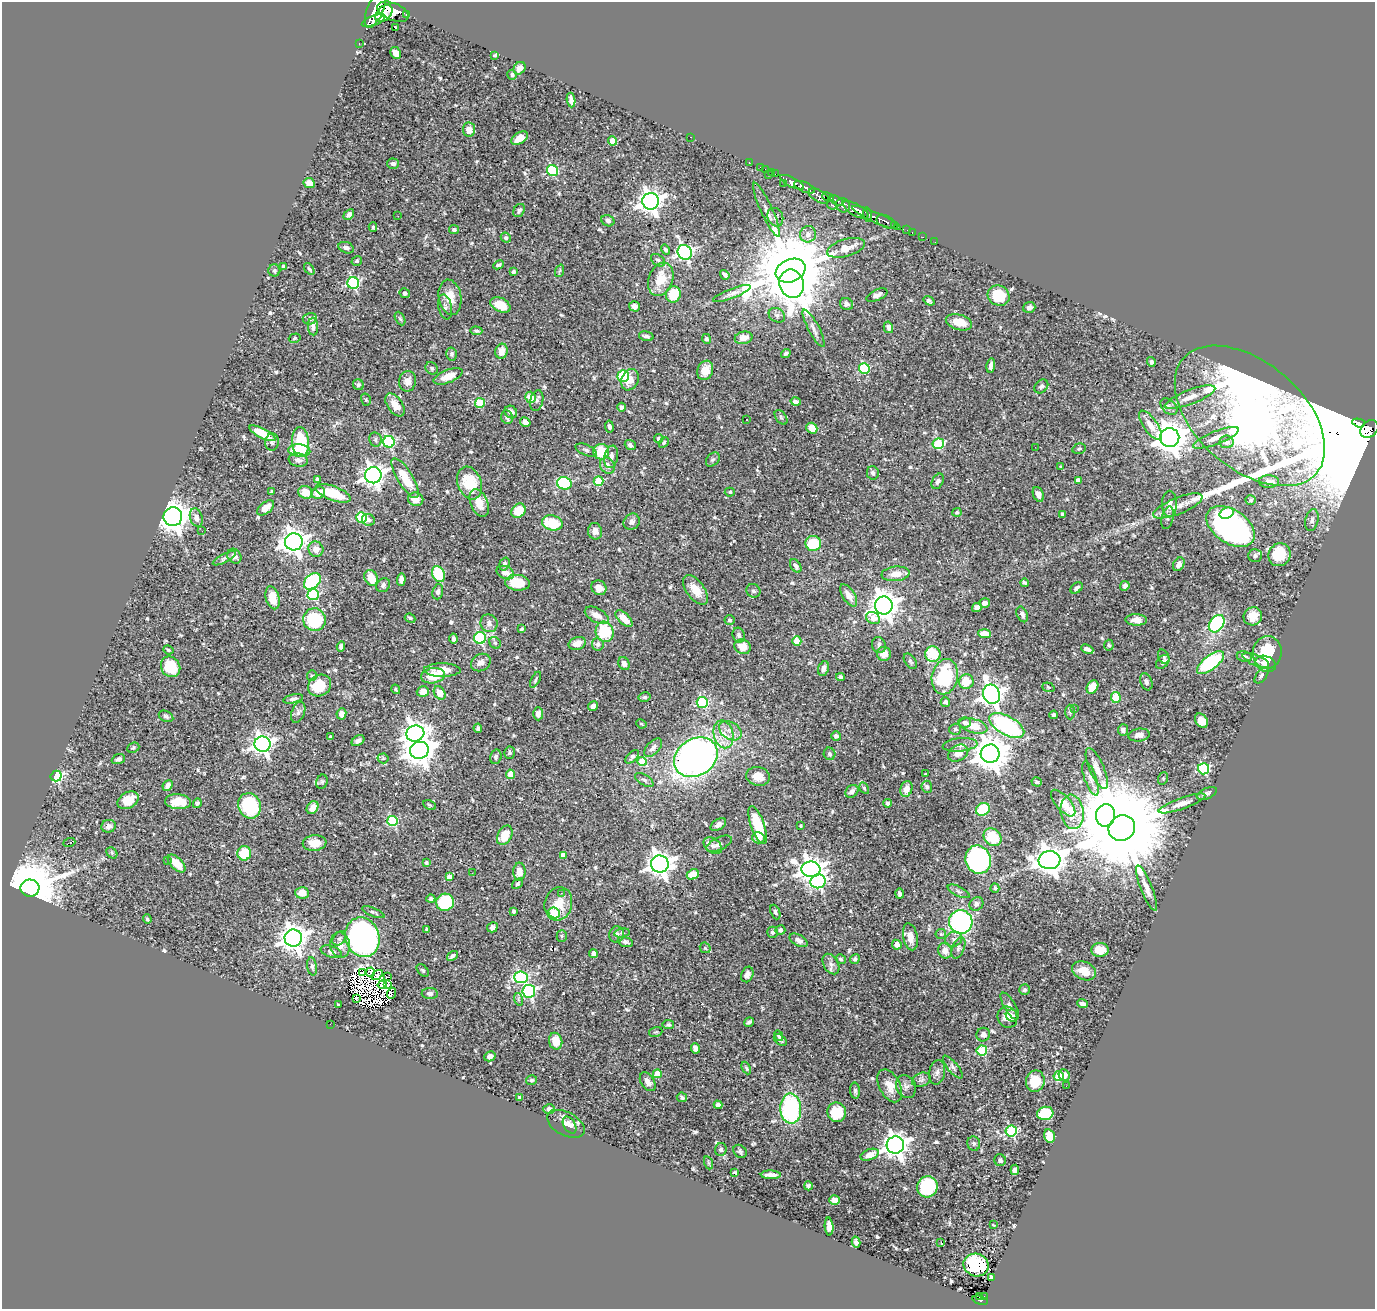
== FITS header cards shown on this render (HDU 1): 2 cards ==
NAXIS1  =                 1373
NAXIS2  =                 1307

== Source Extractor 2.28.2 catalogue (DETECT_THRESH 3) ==
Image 1373 x 1307 px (HDU 1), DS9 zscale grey, 1 PNG px = 1 image px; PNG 1377 x 1311 px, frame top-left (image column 1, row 1307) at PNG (2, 2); each listed source drawn as its Kron ellipse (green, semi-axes under 4 px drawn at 4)
Background 0.491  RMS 0.015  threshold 0.0442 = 3 sigma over >= 5 px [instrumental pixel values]
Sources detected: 643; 7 with non-positive FLUX_AUTO (blend fragments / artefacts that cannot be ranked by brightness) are neither listed nor drawn; of the other 636, the 500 brightest by FLUX_AUTO listed and drawn (136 fainter detections omitted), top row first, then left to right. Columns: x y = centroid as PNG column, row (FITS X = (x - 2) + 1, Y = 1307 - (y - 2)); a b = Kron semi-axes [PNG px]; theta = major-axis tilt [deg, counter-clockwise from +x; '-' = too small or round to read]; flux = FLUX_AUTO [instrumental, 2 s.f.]
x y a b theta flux
376 8 20 8 68 2200
393 12 17 8 -21 2000
384 13 10 6 46 1100
406 14 3 3 - 78
373 21 12 5 21 340
395 28 3 2 - 4.1
359 44 3 2 - 9.8
396 53 6 5 - 9.2
495 55 4 3 - 1.6
519 68 6 5 - 6.3
512 75 5 4 - 2.7
571 100 7 4 -83 4.7
469 130 7 6 - 8.6
691 137 3 2 - 72
520 138 9 5 32 9.5
613 141 4 4 - 20
749 163 3 2 - 13
393 164 6 5 - 2.9
760 167 2 2 - 5.5
765 169 2 2 - 4
552 170 5 5 - 97
772 172 4 3 - 15
775 174 2 2 - 5.7
768 175 3 2 - 29
792 182 13 5 -27 770
309 183 6 5 - 8.9
784 183 2 2 - 6.2
805 187 11 5 -23 600
819 196 11 6 -30 930
828 197 6 4 -26 340
836 200 7 3 -34 180
651 201 8 8 - 780
832 205 5 3 - 81
843 205 7 6 - 440
519 210 7 5 60 2.5
767 210 29 6 -66 7.9
856 210 14 6 -30 1200
349 215 6 4 43 3.6
868 215 7 4 -76 290
398 216 2 2 - 11
775 217 9 7 -67 4.6
876 218 26 5 -24 600
608 221 7 5 -25 4.1
886 222 10 6 -26 140
894 225 3 3 - 58
373 227 5 4 - 1.6
454 230 5 4 - 2
907 230 2 2 - 4.7
912 233 3 2 - 9.3
808 234 8 8 - 6
923 237 2 2 - 4.9
506 238 5 4 - 1.8
935 242 2 2 - 4
346 248 8 5 -22 3.6
846 248 19 8 16 15
666 250 5 4 - 1.8
685 252 7 7 - 280
658 260 8 5 -37 2.3
357 261 5 4 - 1.9
499 265 6 3 25 2
284 267 3 3 - 2
309 269 7 3 -55 1.6
274 270 6 6 - 2.2
559 271 6 4 70 1.4
790 271 15 11 22 15000
513 272 4 4 - 2.1
725 275 5 3 - 3.3
661 279 17 12 70 24
353 283 6 6 - 130
792 284 14 12 -71 980
405 293 5 5 - 2.8
673 294 8 7 - 35
732 294 20 5 21 5.1
877 295 11 5 25 4.1
999 296 11 10 - 37
450 297 18 11 -80 17
929 301 6 3 -35 2.7
846 304 7 6 - 3.7
500 305 11 7 -26 18
634 306 5 5 - 5.4
445 307 13 6 -77 4.2
1029 307 6 5 - 3.2
777 315 9 6 -30 3.3
310 319 7 5 14 3.3
400 319 7 4 -62 1.5
959 322 13 7 -16 17
313 327 9 5 -88 3.9
888 327 6 4 -77 3.7
814 328 21 5 -62 5.9
476 331 6 4 -3 1.9
646 336 7 4 -14 3
295 338 6 4 17 1.6
744 338 9 6 12 8.7
706 339 5 4 - 2.3
502 351 7 6 - 8.8
786 353 5 4 - 2.1
451 354 6 5 - 2.2
1151 362 5 4 - 2.2
991 365 7 3 82 3.4
432 368 7 5 -47 1.8
864 369 5 5 - 82
705 370 10 7 68 15
448 376 15 6 22 13
623 376 5 5 - 87
630 380 11 8 67 9.6
407 381 10 8 80 6.4
358 385 5 5 - 2.6
1041 386 8 6 43 3
530 397 6 5 - 11
1190 397 27 7 21 12
366 400 6 5 - 1.5
537 401 10 6 76 3.1
796 402 5 4 - 3.6
480 403 5 5 - 30
395 405 13 7 -55 10
621 407 4 4 - 2.9
1169 407 10 6 -45 3.7
511 412 7 5 -46 6.1
1250 416 88 53 -41 8200
507 417 7 6 - 3
781 417 8 5 -54 2
747 420 3 3 - 1.8
525 422 5 4 - 3.6
1359 423 6 4 -18 7100
1150 425 17 7 -55 11
609 426 6 4 -80 2.6
812 428 6 5 - 16
1369 429 10 7 42 440000
262 433 14 5 -27 19
1170 438 9 9 - 1700
1216 438 24 6 22 9.9
659 439 5 4 - 2.3
375 440 7 6 - 2.4
272 442 9 6 84 2.8
300 442 15 8 -86 52
389 442 6 5 - 120
664 442 5 4 - 1.5
1227 442 7 6 - 5.2
938 444 6 5 - 58
630 445 6 4 -38 2.9
1035 447 2 2 - 1.7
1079 449 7 5 15 1.8
299 450 11 6 -5 27
586 450 11 5 -23 2.8
601 452 8 8 - 30
611 457 11 6 80 5.8
298 460 9 6 -10 4.8
713 460 8 5 47 2.2
607 466 8 7 - 5.5
1061 467 4 3 - 1.4
873 473 7 6 - 2.6
373 475 8 8 - 660
405 478 23 7 -59 27
318 479 3 3 - 2.8
598 481 5 4 - 43
938 481 8 5 62 2.8
1078 481 4 4 - 8.1
1269 482 10 6 1 7.4
470 483 17 11 -70 36
564 483 7 6 - 94
272 492 4 3 - 2.5
306 492 7 6 - 13
730 492 5 4 - 1.5
318 493 7 6 - 11
333 493 18 7 -21 34
1038 494 8 5 -69 3.9
416 499 8 7 - 10
1251 500 5 4 - 1.8
479 503 15 8 -68 14
1169 504 13 7 -90 6.8
1178 506 26 8 22 12
266 508 10 5 38 13
518 511 8 6 44 20
957 512 4 4 - 2.3
1227 513 7 5 25 30
1062 514 3 3 - 1.9
173 517 9 9 - 1400
361 517 5 5 - 78
196 518 9 6 -72 5.7
1168 518 11 6 76 3.3
368 520 6 6 - 4.2
1312 520 11 6 76 3.9
632 522 8 7 - 3.8
552 523 10 7 -13 34
1231 526 27 16 -34 240
202 531 2 2 - 1.5
595 531 8 7 - 6.6
294 542 9 8 - 910
813 543 8 7 - 34
316 549 8 7 - 7.7
1279 555 12 11 - 32
234 556 8 6 -52 5.6
1255 556 7 6 - 2.6
224 558 13 4 27 2.7
504 564 7 5 70 2.3
1179 564 7 5 61 4.4
796 566 7 5 -57 4.1
505 572 9 6 -24 8
438 574 8 6 -67 43
896 574 14 7 6 12
371 578 8 6 -62 16
401 580 6 4 89 3.8
312 581 9 7 44 86
518 583 12 8 -5 25
1024 583 4 3 - 2
383 585 7 6 - 2.7
1125 586 5 4 - 2.4
599 588 8 7 - 8.3
1077 588 7 5 35 3.1
695 590 17 9 -54 15
753 591 7 6 - 3.2
438 592 8 5 75 2.8
313 595 5 5 - 88
849 595 12 6 -57 9.9
273 598 12 6 -75 18
985 603 5 4 - 5.1
884 605 9 9 - 1300
977 607 5 4 - 6.6
1022 614 8 5 -64 3.7
597 615 13 7 -28 8.5
1253 616 9 9 - 15
410 618 5 3 - 1.8
873 618 7 5 -28 12
624 619 11 5 -44 13
314 620 11 11 - 67
729 620 5 5 - 2.3
1136 620 10 6 -2 7.7
489 623 9 8 - 4.9
1217 624 9 7 54 110
522 629 3 3 - 1.5
605 632 10 9 - 44
984 634 6 4 -3 15
739 635 7 6 - 2.6
453 638 5 3 - 2.8
480 638 6 6 - 100
797 641 5 4 - 21
495 643 6 5 - 1.9
577 643 9 6 16 9.2
598 644 6 6 - 3.4
879 645 8 7 - 2.9
1109 645 5 4 - 1.6
341 646 5 4 - 2.6
743 647 8 7 - 13
1087 649 6 4 -24 3.9
168 650 5 3 - 1.4
1267 652 16 14 82 39
884 654 7 7 - 8
933 654 8 7 - 39
1244 656 7 5 -10 3.1
1164 657 7 5 -63 1.7
1256 660 14 5 -23 4.5
910 661 8 5 -54 1.9
481 662 10 8 30 6.1
1163 662 8 5 48 3.7
1211 663 16 7 37 84
624 664 7 5 -63 4
1266 664 11 7 -24 8
171 667 11 9 -57 32
823 669 7 5 69 4.7
442 670 18 6 0 15
1261 675 9 5 52 2.6
312 676 5 5 - 1.6
433 676 12 7 9 21
841 677 4 4 - 2.5
945 677 18 13 78 64
536 680 9 3 62 1.8
966 682 7 7 - 19
1146 682 9 5 -70 2.9
320 685 12 10 35 31
1048 687 6 4 -19 1.5
1092 687 7 5 57 14
396 689 5 3 - 1.5
423 692 6 5 - 8.8
440 693 7 5 -59 10
991 694 10 8 -71 650
645 697 6 4 12 1.7
1116 697 5 5 - 21
293 699 10 4 12 2.7
702 702 5 5 - 99
945 702 5 4 - 3.3
593 706 5 4 - 4.1
1074 708 3 2 - 1.7
298 712 11 6 71 3.7
1070 712 7 5 -89 1.8
341 714 5 5 - 5.9
538 714 6 5 - 4.3
1054 715 4 3 - 1.5
166 716 7 5 -27 2.4
1201 721 8 6 -56 12
964 722 6 5 - 2.2
641 724 5 3 - 1.5
973 726 14 7 -15 18
1007 726 19 9 -29 120
478 728 4 4 - 2.2
955 729 6 5 - 2.3
1123 730 6 5 - 3.2
730 731 12 8 -31 8.4
415 733 9 8 - 680
723 734 14 9 -78 12
1139 735 11 6 6 4.7
836 736 5 5 - 2.9
330 737 4 3 - 2.2
358 741 7 4 34 3.3
262 744 8 7 - 540
960 745 17 6 5 6.8
133 748 6 5 - 1.6
653 748 11 6 46 4.5
419 750 9 8 - 1400
509 753 6 5 - 1.9
958 753 10 7 29 9.5
830 754 6 5 - 1.9
990 754 9 9 - 2300
496 757 7 5 75 2.5
632 757 8 4 44 2.7
696 757 23 18 32 560
383 758 5 5 - 1.4
118 759 7 4 20 2.9
642 761 4 4 - 25
1097 768 22 7 -67 9.1
1204 769 5 5 - 110
510 774 5 4 - 12
925 774 3 3 - 2.3
56 776 5 5 - 120
758 776 12 9 -14 9.6
1090 778 18 6 -70 4.9
1163 778 6 5 - 1.5
644 780 10 5 -32 2.8
322 782 7 5 69 1.8
1037 782 5 4 - 1.5
168 785 6 4 48 4.8
927 787 6 5 - 2.5
864 788 6 4 -59 1.4
906 789 8 6 70 9
852 791 7 5 44 4.1
1207 793 11 5 23 2.7
128 800 11 8 31 16
178 802 13 7 -4 16
197 803 5 4 - 1.8
888 803 4 3 - 2.3
1063 803 16 7 -49 16
1182 803 24 5 19 9.2
430 805 7 4 -26 1.5
249 806 13 11 -68 71
313 808 7 5 55 7.8
983 809 7 6 - 43
1072 812 17 11 -82 21
1105 815 11 9 76 4100
393 821 5 5 - 78
718 824 8 5 33 4.5
758 825 20 6 -71 34
109 826 7 6 - 4.3
801 826 3 3 - 1.4
1122 828 13 12 - 24000
505 835 10 7 63 20
992 837 10 8 -42 29
758 838 6 5 - 7.9
69 843 6 3 20 7.3
315 843 12 8 7 11
719 844 14 6 26 4.5
713 846 10 7 -39 4.6
112 853 6 4 -48 1.7
244 853 7 7 - 34
563 855 4 4 - 6.7
978 860 14 12 -71 240
1049 860 11 9 7 1200
167 861 3 2 - 2.2
426 863 4 3 - 1.9
177 864 11 6 -45 18
660 864 9 8 - 870
811 869 9 8 - 890
519 872 9 6 90 9.6
472 873 2 2 - 2.4
693 874 6 5 - 12
449 877 4 4 - 6
818 881 7 7 - 180
518 884 6 4 41 1.6
30 888 9 8 - 7800
995 888 4 4 - 1.7
1147 888 24 5 -68 9
959 891 12 4 -26 2.9
302 893 7 6 - 9.5
561 893 2 2 - 5.7
900 894 5 3 - 2.8
431 899 4 4 - 2.7
445 902 9 8 - 58
558 904 17 13 75 17
976 904 7 6 - 4
514 911 4 3 - 1.7
373 912 12 4 -22 2.2
775 912 7 4 -67 2.2
554 913 6 5 - 52
147 919 5 3 - 1.6
961 922 12 11 - 170
492 927 5 5 - 3.3
427 929 3 3 - 1.4
780 930 5 5 - 2.4
772 932 5 5 - 1.9
622 933 8 4 10 1.6
617 934 8 7 - 3.2
941 934 5 5 - 1.5
562 936 5 5 - 1.5
362 937 20 17 -72 350
910 937 14 7 -78 9.3
293 938 8 8 - 1100
339 938 8 5 50 2.4
954 939 9 7 26 4.1
799 940 10 5 -30 4.5
625 942 8 5 -17 2.7
340 945 13 10 -82 7.1
897 945 5 4 - 6.6
705 948 6 4 -45 1.4
958 948 11 6 68 3
1100 950 9 7 5 12
945 951 8 7 - 7.2
331 952 11 5 -16 3.6
593 954 5 4 - 3.8
452 956 6 3 36 2.6
841 959 5 4 - 1.4
855 959 5 4 - 1.9
831 964 11 7 -60 4.8
312 966 9 5 -81 2.5
423 970 7 4 -44 1.7
1084 971 12 9 -23 12
370 972 4 3 - 1.6
362 973 3 2 - 1.4
747 974 8 5 69 4.8
377 975 6 2 35 1.6
387 977 3 2 - 1.7
521 977 7 6 - 120
387 984 3 3 - 1.7
382 985 4 4 - 1.5
1025 990 5 5 - 2.2
529 991 6 6 - 190
391 993 6 3 69 2.9
430 994 8 5 -2 3
356 998 2 2 - 1.6
518 999 6 4 -74 1.6
1082 1004 5 3 - 3.2
338 1005 3 3 - 1.6
1010 1006 15 5 -59 5.1
1012 1015 6 6 - 4.4
1007 1017 11 9 -67 11
749 1022 5 3 - 2.4
330 1024 2 2 - 21
668 1025 6 4 -8 2.1
656 1032 7 5 18 1.6
983 1035 7 6 - 5.2
779 1036 5 4 - 1.9
780 1040 7 5 -38 2.4
556 1041 8 6 -77 14
696 1048 5 4 - 6.7
982 1051 5 5 - 66
490 1056 6 5 - 5.6
953 1067 14 5 -51 3.4
746 1068 7 4 -64 1.5
937 1072 12 8 78 4.6
657 1074 4 4 - 19
1064 1075 6 5 - 7.1
1059 1076 5 5 - 54
531 1080 5 5 - 1.7
921 1080 10 6 20 3.1
1035 1081 11 9 78 15
648 1082 10 6 -56 6
890 1086 18 10 -62 12
906 1086 12 9 -65 4.7
1066 1086 2 2 - 1.5
855 1091 8 5 -84 2.2
519 1097 3 3 - 1.7
682 1097 5 4 - 2.4
718 1105 4 4 - 7.6
549 1109 6 5 - 3.8
791 1109 15 10 -88 110
837 1112 10 9 - 29
1045 1113 8 6 17 48
566 1124 20 11 -29 11
570 1125 9 5 -59 4.6
1011 1131 5 5 - 100
1049 1136 7 5 -74 22
974 1144 7 6 - 2.2
895 1145 8 8 - 870
721 1149 6 6 - 2.7
740 1151 7 6 - 2.3
870 1155 10 5 20 8.4
1000 1160 6 5 - 2.8
709 1163 7 4 -71 1.5
1015 1170 5 4 - 4.1
735 1172 4 3 - 1.5
771 1175 10 4 -1 6
808 1186 4 4 - 1.9
927 1187 10 10 - 79
835 1200 5 4 - 11
993 1225 4 2 - 1.9
829 1227 9 4 -86 6.6
856 1242 5 4 - 3.2
941 1242 3 2 - 86
976 1265 13 11 -22 59
991 1278 4 3 - 4.6
984 1296 2 2 - 5.7
979 1297 3 2 - 8.7
980 1300 8 4 -18 82
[136 fainter detections neither listed nor drawn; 7 non-positive-flux detections neither listed nor drawn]